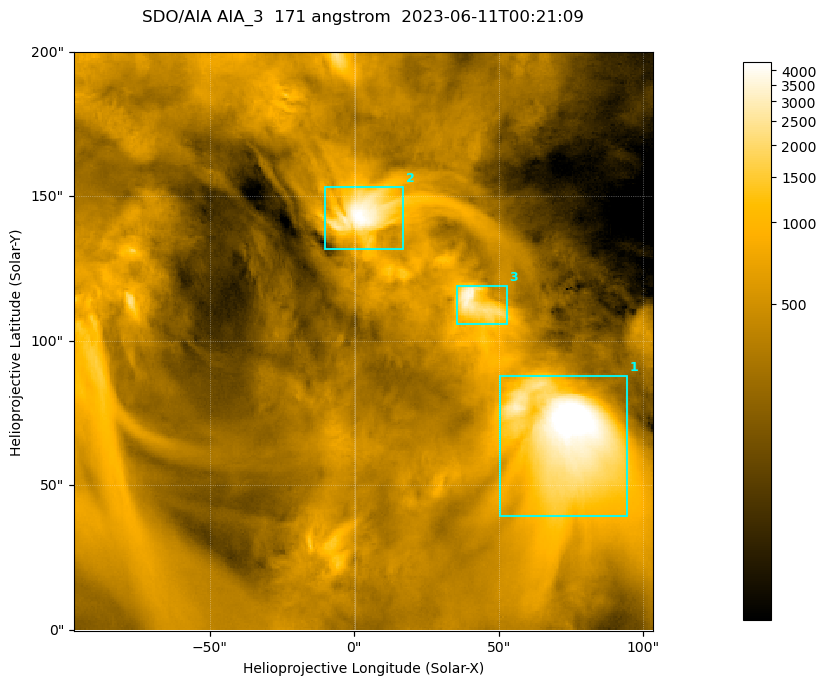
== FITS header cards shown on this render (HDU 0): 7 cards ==
TELESCOP= 'SDO/AIA '
INSTRUME= 'AIA_3   '
WAVELNTH=                  171
WAVEUNIT= 'angstrom'
DATE-OBS= '2023-06-11T00:21:09.350'
CTYPE1  = 'HPLN-TAN'
CTYPE2  = 'HPLT-TAN'

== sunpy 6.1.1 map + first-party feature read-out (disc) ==
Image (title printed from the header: SDO/AIA AIA_3  171 angstrom  2023-06-11T00:21:09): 334 x 334 px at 0.599 arcsec/px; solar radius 945 arcsec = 1577 px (partial field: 1.4% of the solar disc is inside the frame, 100% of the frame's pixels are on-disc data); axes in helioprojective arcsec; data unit not stated in the header (colour bar unlabelled)
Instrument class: DISC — disc imager (sunpy class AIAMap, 171 A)
Bright regions (active regions / flare kernels): reference = the on-disc median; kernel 3 px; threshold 5 sigma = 1062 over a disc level ~357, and >= 1.15x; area >= 111 px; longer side >= 4 px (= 2.4 arcsec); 3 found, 3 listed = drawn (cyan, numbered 1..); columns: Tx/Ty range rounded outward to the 2 arcsec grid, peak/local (2 s.f.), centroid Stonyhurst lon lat
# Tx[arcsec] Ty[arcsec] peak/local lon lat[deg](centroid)
1 50..94 38..88 16 +4 +4
2 -10..18 132..154 12 +0 +9
3 34..54 106..120 10 +3 +7